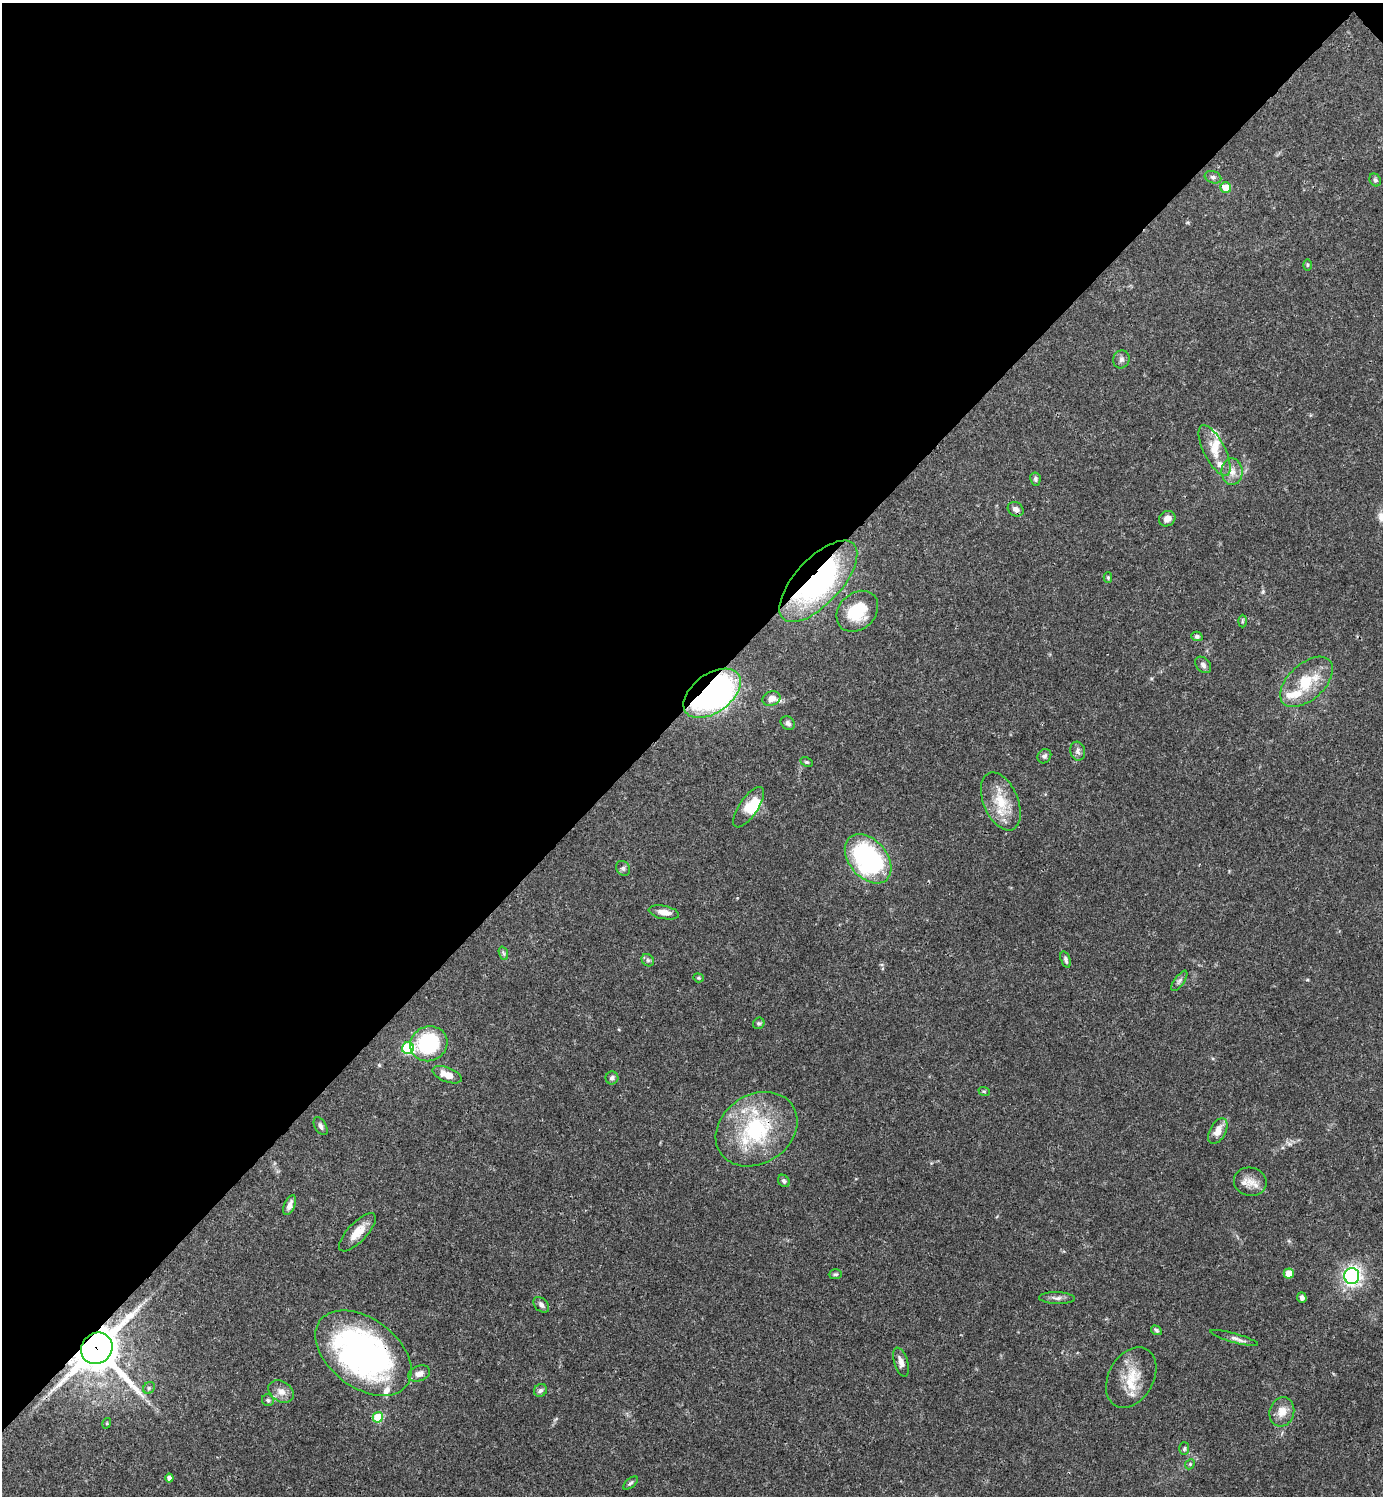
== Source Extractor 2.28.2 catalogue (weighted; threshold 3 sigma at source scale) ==
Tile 2 of 4 x 4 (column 2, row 1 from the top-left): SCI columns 1681-3061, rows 4484-5977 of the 5979 x 5980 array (HDU 1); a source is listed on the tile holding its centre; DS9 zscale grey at full resolution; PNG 1385 x 1498 px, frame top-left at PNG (2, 3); each listed source drawn as its Kron ellipse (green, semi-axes under 4 px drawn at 4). Shown black and unused: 47% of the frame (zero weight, under 3 of 4 exposures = <1% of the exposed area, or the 3 px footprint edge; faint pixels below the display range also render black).
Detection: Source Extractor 2.28.2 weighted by HDU 2 'WHT'; one run over the whole footprint, this tile lists its part. Background 0.0382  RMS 0.0026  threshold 0.0119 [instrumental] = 3 sigma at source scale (4.5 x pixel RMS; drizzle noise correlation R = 1.50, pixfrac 1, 0.05/0.05 arcsec/px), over >= 5 px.
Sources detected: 80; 1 inside a brighter object's white glare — neither listed nor drawn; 9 inside a brighter listed object's ellipse — not listed separately; the other 70 listed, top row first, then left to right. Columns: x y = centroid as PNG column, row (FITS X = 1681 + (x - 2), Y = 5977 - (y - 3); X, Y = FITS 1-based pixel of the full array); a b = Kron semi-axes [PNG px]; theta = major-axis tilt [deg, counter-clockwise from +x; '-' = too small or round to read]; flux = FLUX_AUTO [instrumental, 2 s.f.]
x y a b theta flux
1213 177 8 6 -19 0.79
1375 180 7 5 -58 0.58
1226 187 5 5 - 5.7
1307 265 6 3 90 0.31
1121 359 9 8 - 0.89
1215 451 28 11 -63 4.7
1232 472 13 10 -88 2.3
1035 479 6 5 - 0.56
1016 509 8 6 -36 1.2
1167 519 8 7 - 1.8
1108 577 5 4 - 0.43
818 581 51 23 47 53
857 611 23 18 43 9.7
1242 621 6 4 88 0.38
1197 636 5 4 - 0.7
1203 665 9 6 -48 0.9
1307 682 32 18 42 10
712 693 32 19 36 94
771 698 9 7 21 2
788 723 8 6 -40 0.8
1078 751 9 7 -77 1
1044 756 7 6 - 0.82
807 762 6 4 -25 0.39
1001 801 31 17 -67 7.9
749 807 23 9 55 4.4
868 859 28 19 -49 44
623 868 8 6 -56 0.7
664 912 15 6 -11 2.1
503 953 7 4 -70 0.52
648 960 7 5 -44 0.56
1066 960 8 4 -72 0.61
698 978 5 4 - 0.31
1179 981 12 5 55 0.78
759 1023 6 5 - 0.5
429 1044 19 17 22 20
408 1048 6 5 - 26
447 1075 15 7 -21 3.2
612 1078 6 6 - 0.83
984 1091 6 3 -19 0.29
321 1126 10 5 -59 0.85
756 1129 43 34 33 27
1218 1131 14 8 61 2.8
784 1181 7 5 -51 0.63
1250 1182 16 14 -11 3.1
289 1205 10 5 67 1.4
357 1232 25 9 46 3.9
1289 1273 5 5 - 4.8
835 1274 6 5 - 0.42
1352 1276 8 7 - 63
1057 1298 18 6 -2 1.2
1302 1298 5 4 - 0.84
541 1305 9 6 -45 0.97
1156 1330 6 4 -35 0.5
1234 1338 25 4 -16 1.2
97 1348 16 15 - 920
363 1353 54 34 -37 96
901 1362 15 6 -73 1.7
419 1374 11 7 22 1.7
1131 1377 32 22 61 7.9
149 1388 6 5 - 0.53
540 1390 7 6 - 0.79
281 1391 13 10 -32 2.3
268 1400 6 6 - 0.51
1282 1412 15 12 74 3.1
378 1417 5 5 - 12
107 1423 5 3 - 0.25
1184 1449 6 5 - 0.42
1190 1464 5 4 - 0.41
169 1478 4 4 - 1.2
630 1483 9 4 42 0.54
Overlapping masked pixels (flux is a lower limit): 5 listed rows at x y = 818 581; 712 693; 756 1129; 97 1348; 363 1353